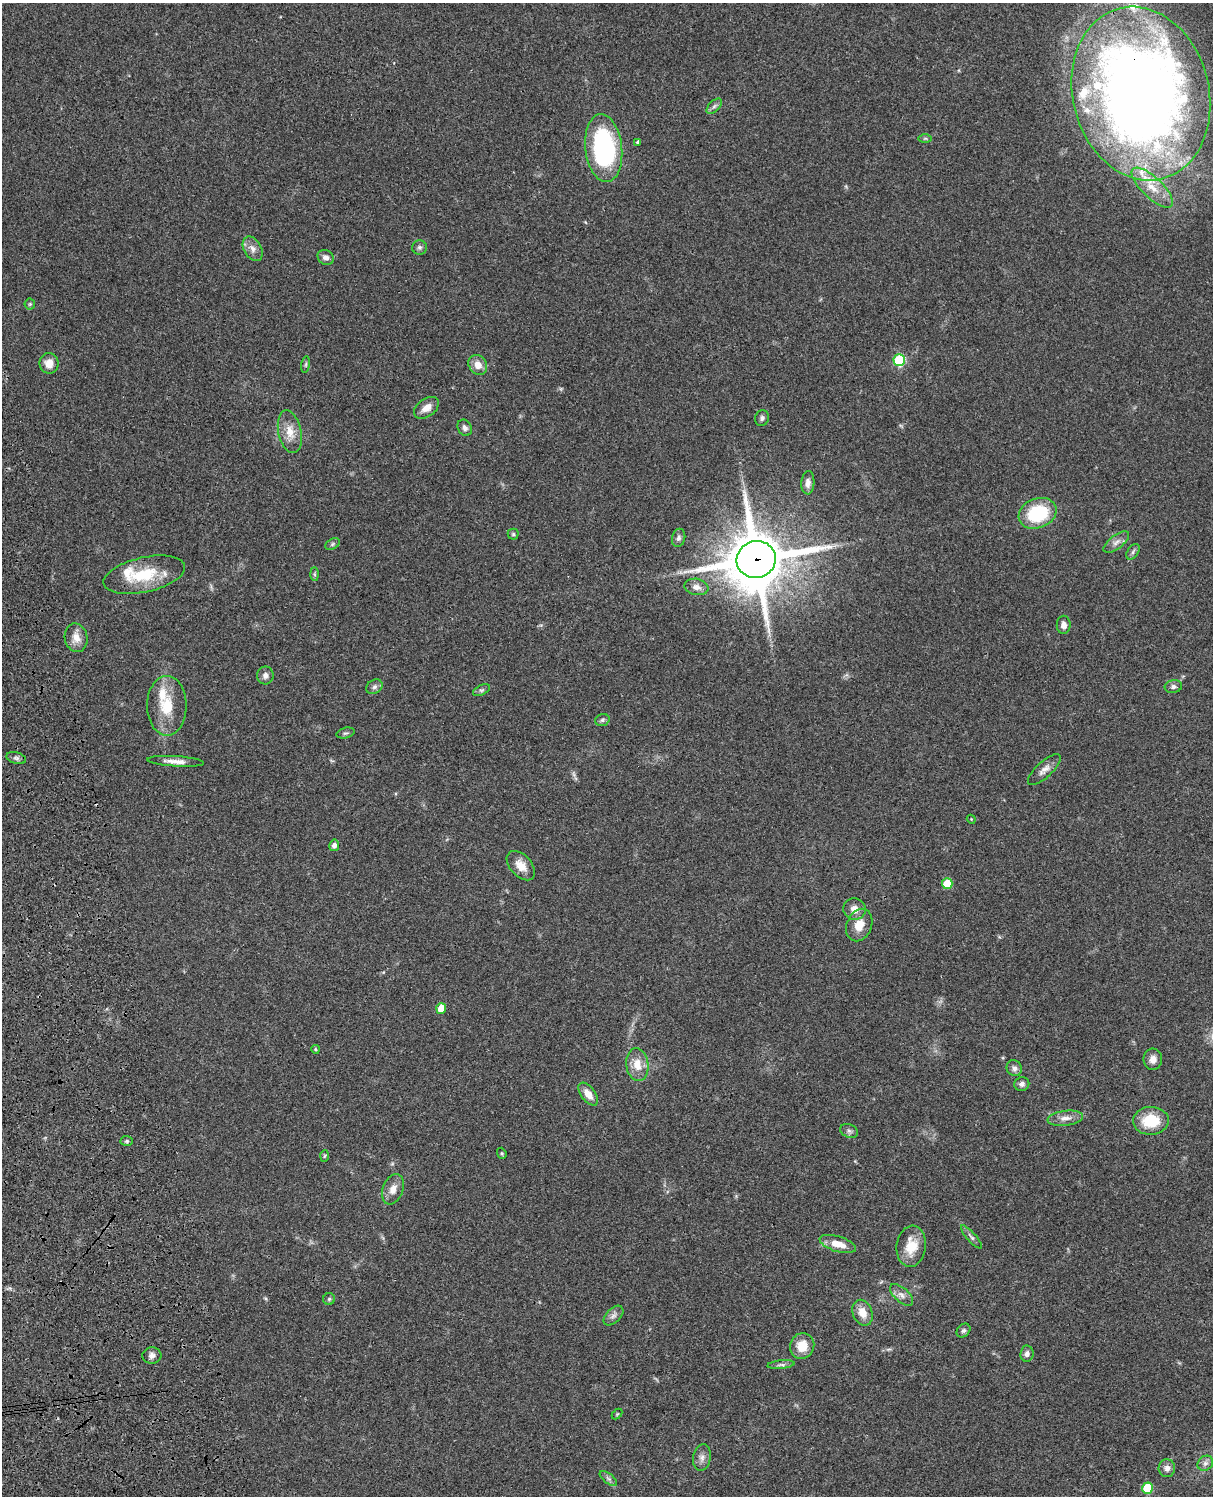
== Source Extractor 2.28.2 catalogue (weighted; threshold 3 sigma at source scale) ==
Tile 7 of 4 x 3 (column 3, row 2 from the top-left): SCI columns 2545-3755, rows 1773-3266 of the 5085 x 4926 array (HDU 1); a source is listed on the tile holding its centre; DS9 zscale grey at full resolution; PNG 1215 x 1498 px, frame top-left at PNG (2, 3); each listed source drawn as its Kron ellipse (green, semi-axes under 4 px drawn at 4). Shown black and unused: <1% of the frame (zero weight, under 3 of 4 exposures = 6% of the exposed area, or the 3 px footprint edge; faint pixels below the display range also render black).
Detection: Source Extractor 2.28.2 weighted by HDU 2 'WHT'; one run over the whole footprint, this tile lists its part. Background 0.0787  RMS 0.006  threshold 0.0268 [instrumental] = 3 sigma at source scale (4.5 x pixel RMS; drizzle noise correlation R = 1.50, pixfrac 1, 0.05/0.05 arcsec/px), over >= 5 px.
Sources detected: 84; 5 inside a brighter listed object's ellipse — not listed separately; the other 79 listed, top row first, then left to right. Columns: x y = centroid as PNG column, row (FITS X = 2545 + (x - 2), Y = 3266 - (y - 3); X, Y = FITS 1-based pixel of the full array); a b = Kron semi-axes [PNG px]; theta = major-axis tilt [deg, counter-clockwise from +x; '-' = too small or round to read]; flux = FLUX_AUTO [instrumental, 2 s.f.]
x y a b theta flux
1141 94 88 68 -76 840
714 106 9 5 45 1.7
925 138 7 4 1 0.89
638 142 4 3 - 1.3
604 148 34 18 -83 92
1152 188 27 10 -43 13
419 247 7 7 - 1.6
253 249 13 8 -60 4
326 257 8 7 - 2.8
30 304 5 5 - 0.76
899 360 6 6 - 47
49 363 10 9 - 6.1
306 365 8 4 81 1
478 365 10 8 -55 6.1
426 408 14 9 37 5.4
762 418 8 7 - 1.7
465 428 8 7 - 2.2
290 432 22 11 -77 8.6
808 483 11 6 86 3.3
1038 513 19 14 22 36
513 534 5 5 - 0.9
679 538 9 6 77 1.9
1116 542 15 6 37 3.4
332 544 8 5 28 1.1
1133 552 9 5 56 1.5
756 559 20 18 20 4000
314 574 7 4 -89 0.97
144 575 41 17 13 26
696 587 12 8 -11 3.6
1064 625 9 7 -88 3.1
76 638 14 11 -78 6.3
265 675 9 8 - 2.6
374 687 9 7 32 1.9
1173 687 9 6 8 2
482 690 9 5 25 1.3
167 706 30 20 -89 19
602 720 7 5 18 1.3
346 733 9 5 14 1.2
16 758 10 5 -15 1.7
176 761 28 5 -4 5
1044 770 21 8 42 4.2
971 819 4 3 - 0.5
334 845 6 5 - 2.8
521 866 17 10 -48 6.6
947 884 5 5 - 18
854 909 11 10 - 4.8
859 925 17 12 66 8.4
441 1008 5 5 - 11
315 1049 4 4 - 0.77
1153 1059 11 9 87 4
637 1065 16 11 -81 8.4
1014 1068 8 7 - 2.3
1022 1084 7 7 - 2.4
588 1094 13 7 -53 6.1
1065 1118 18 7 7 4.6
1151 1121 18 14 2 20
849 1131 9 6 -23 1.9
127 1141 6 5 - 1.1
502 1153 6 4 -69 0.78
324 1156 6 4 87 0.79
393 1189 16 10 69 5.2
971 1237 15 4 -48 1.8
838 1244 19 7 -17 8.4
911 1246 21 14 83 13
902 1295 14 7 -41 3.4
329 1299 6 6 - 1.1
863 1313 13 9 -68 7.4
613 1315 12 7 44 2.5
963 1331 8 6 43 1.4
802 1346 13 12 - 9.7
1027 1354 8 6 84 2.2
152 1356 9 8 - 2.7
781 1365 13 4 5 1.8
617 1414 6 4 45 0.69
702 1458 13 8 81 3.3
1205 1463 8 7 - 2.1
1167 1468 9 8 - 3
608 1479 10 5 -39 1.7
1147 1488 5 5 - 25
Overlapping masked pixels (flux is a lower limit): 2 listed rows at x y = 1141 94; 756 559
Isophote crosses this tile's border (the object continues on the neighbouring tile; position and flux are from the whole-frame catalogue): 1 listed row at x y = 1141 94